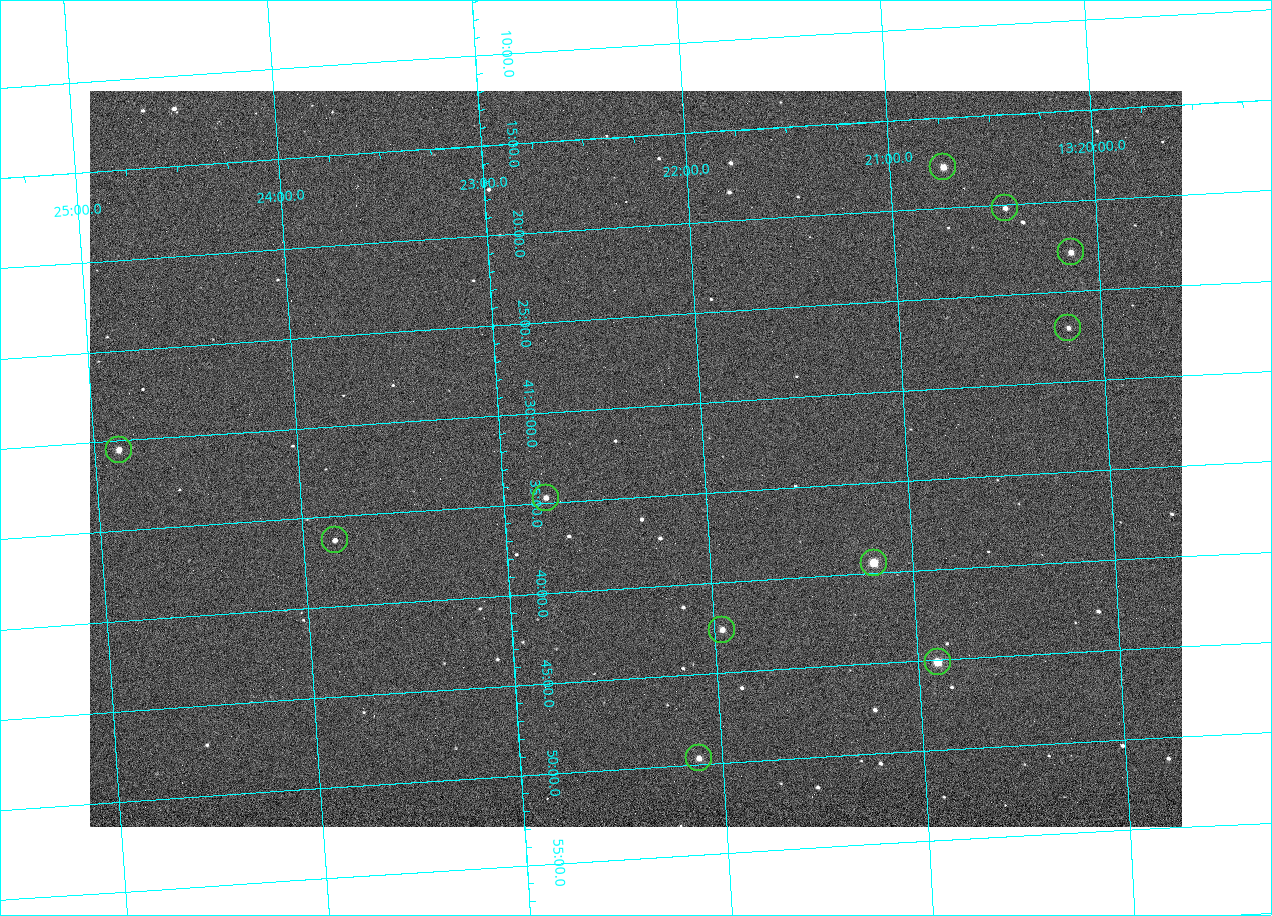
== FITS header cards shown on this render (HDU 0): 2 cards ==
NAXIS1  =                 1092 /fastest changing axis
NAXIS2  =                  736 /next to fastest changing axis

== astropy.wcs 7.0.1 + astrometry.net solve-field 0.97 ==
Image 1092 x 736 px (HDU 0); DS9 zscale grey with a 90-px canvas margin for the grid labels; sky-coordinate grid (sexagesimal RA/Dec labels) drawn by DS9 from the SOLVED WCS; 11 Tycho-2 reference stars matched to detected sources circled (green)
Header WCS: none
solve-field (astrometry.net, Tycho-2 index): SOLVED blind (the file carries no WCS)
Solved WCS: RA---TAN-SIP/DEC--TAN-SIP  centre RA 13:22:20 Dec +41:33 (200.58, +41.55 deg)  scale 3.33 arcsec/px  FOV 60.6' x 40.8'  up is -176 deg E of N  parity flipped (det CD > 0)
(file carries no celestial WCS; the grid is the blind solution)
Tycho-2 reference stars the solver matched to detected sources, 11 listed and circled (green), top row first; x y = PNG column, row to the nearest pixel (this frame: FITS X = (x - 90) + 1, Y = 736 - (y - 91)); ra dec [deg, ICRS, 3 dp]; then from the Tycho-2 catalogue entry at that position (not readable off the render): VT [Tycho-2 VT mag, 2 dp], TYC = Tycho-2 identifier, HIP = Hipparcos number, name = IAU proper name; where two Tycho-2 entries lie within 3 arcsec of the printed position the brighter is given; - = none
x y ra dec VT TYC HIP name
943 167 200.184 +41.295 10.09 3028-392-1 - -
1005 208 200.111 +41.337 11.23 3028-526-1 - -
1071 252 200.033 +41.381 10.52 3028-583-1 - -
1068 328 200.042 +41.450 11.84 3028-482-1 - -
119 450 201.220 +41.509 10.52 3028-1128-1 - -
546 498 200.697 +41.579 10.84 3028-712-1 - -
335 540 200.961 +41.605 11.72 3028-350-1 - -
874 563 200.298 +41.657 8.97 3028-829-1 65162 -
722 630 200.490 +41.710 10.65 3028-870-1 - -
938 662 200.226 +41.752 9.17 3028-789-1 65138 -
699 758 200.528 +41.828 11.02 3028-328-1 - -